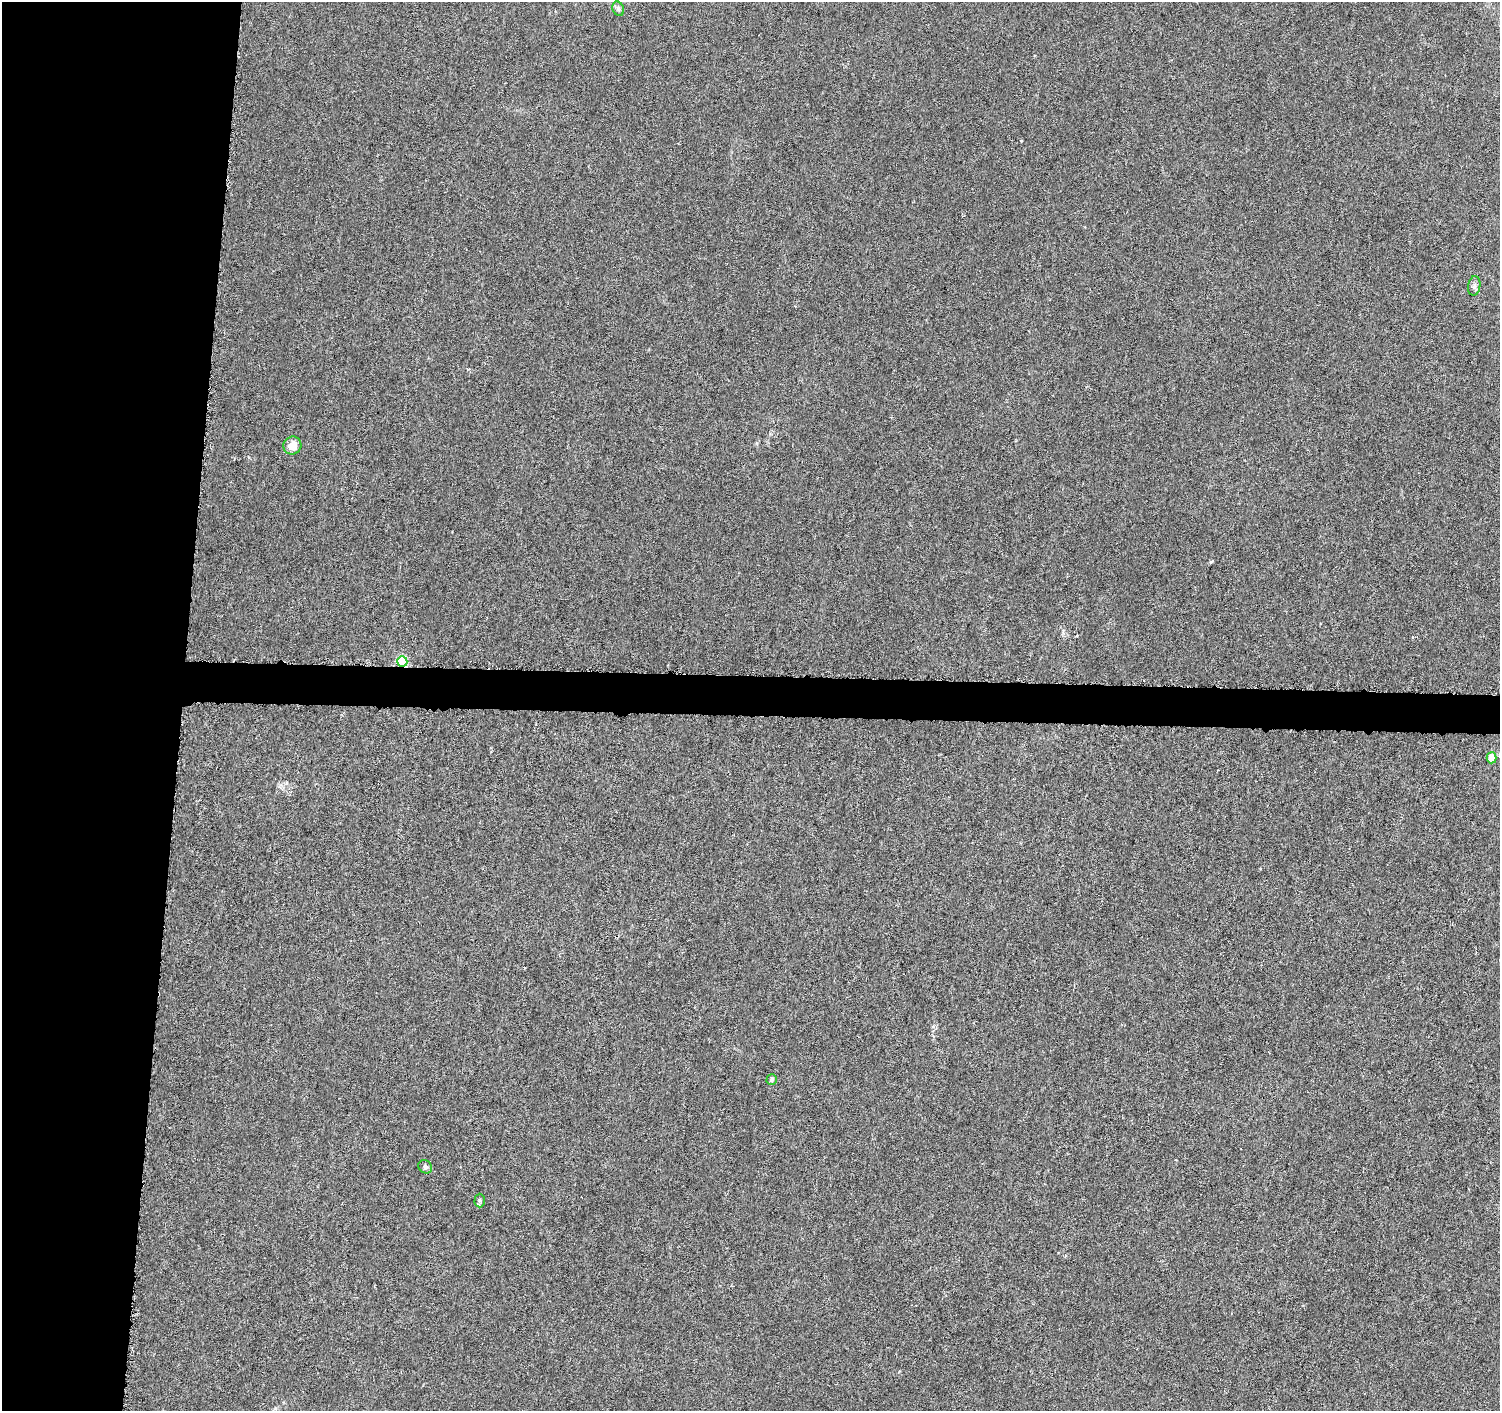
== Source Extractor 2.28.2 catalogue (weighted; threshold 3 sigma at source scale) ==
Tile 4 of 3 x 3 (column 1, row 2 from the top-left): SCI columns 10-1507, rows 1693-3101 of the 4509 x 4744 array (HDU 1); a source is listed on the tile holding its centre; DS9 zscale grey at full resolution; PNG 1502 x 1413 px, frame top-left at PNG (2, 2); each listed source drawn as its Kron ellipse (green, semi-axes under 4 px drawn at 4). Shown black and unused: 14% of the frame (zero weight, under 4 of 8 exposures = <1% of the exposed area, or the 3 px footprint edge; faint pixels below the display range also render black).
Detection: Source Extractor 2.28.2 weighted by HDU 2 'WHT'; one run over the whole footprint, this tile lists its part. Background -0.00797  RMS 0.0022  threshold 0.00902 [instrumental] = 3 sigma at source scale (4.09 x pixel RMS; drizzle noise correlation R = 1.36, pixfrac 0.8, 0.0396/0.0396 arcsec/px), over >= 5 px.
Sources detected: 8; all 8 listed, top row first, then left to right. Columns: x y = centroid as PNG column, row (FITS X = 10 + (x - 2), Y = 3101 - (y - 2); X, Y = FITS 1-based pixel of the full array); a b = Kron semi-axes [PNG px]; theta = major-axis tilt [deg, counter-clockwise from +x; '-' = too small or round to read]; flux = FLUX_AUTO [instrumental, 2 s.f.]
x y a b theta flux
618 9 7 5 -69 0.45
1474 286 10 6 80 0.67
292 445 9 9 - 2.3
402 661 5 5 - 16
1491 758 5 5 - 3.5
772 1079 6 5 - 0.49
425 1167 7 6 - 0.51
480 1200 7 5 89 0.4
Overlapping masked pixels (flux is a lower limit): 1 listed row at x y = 402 661